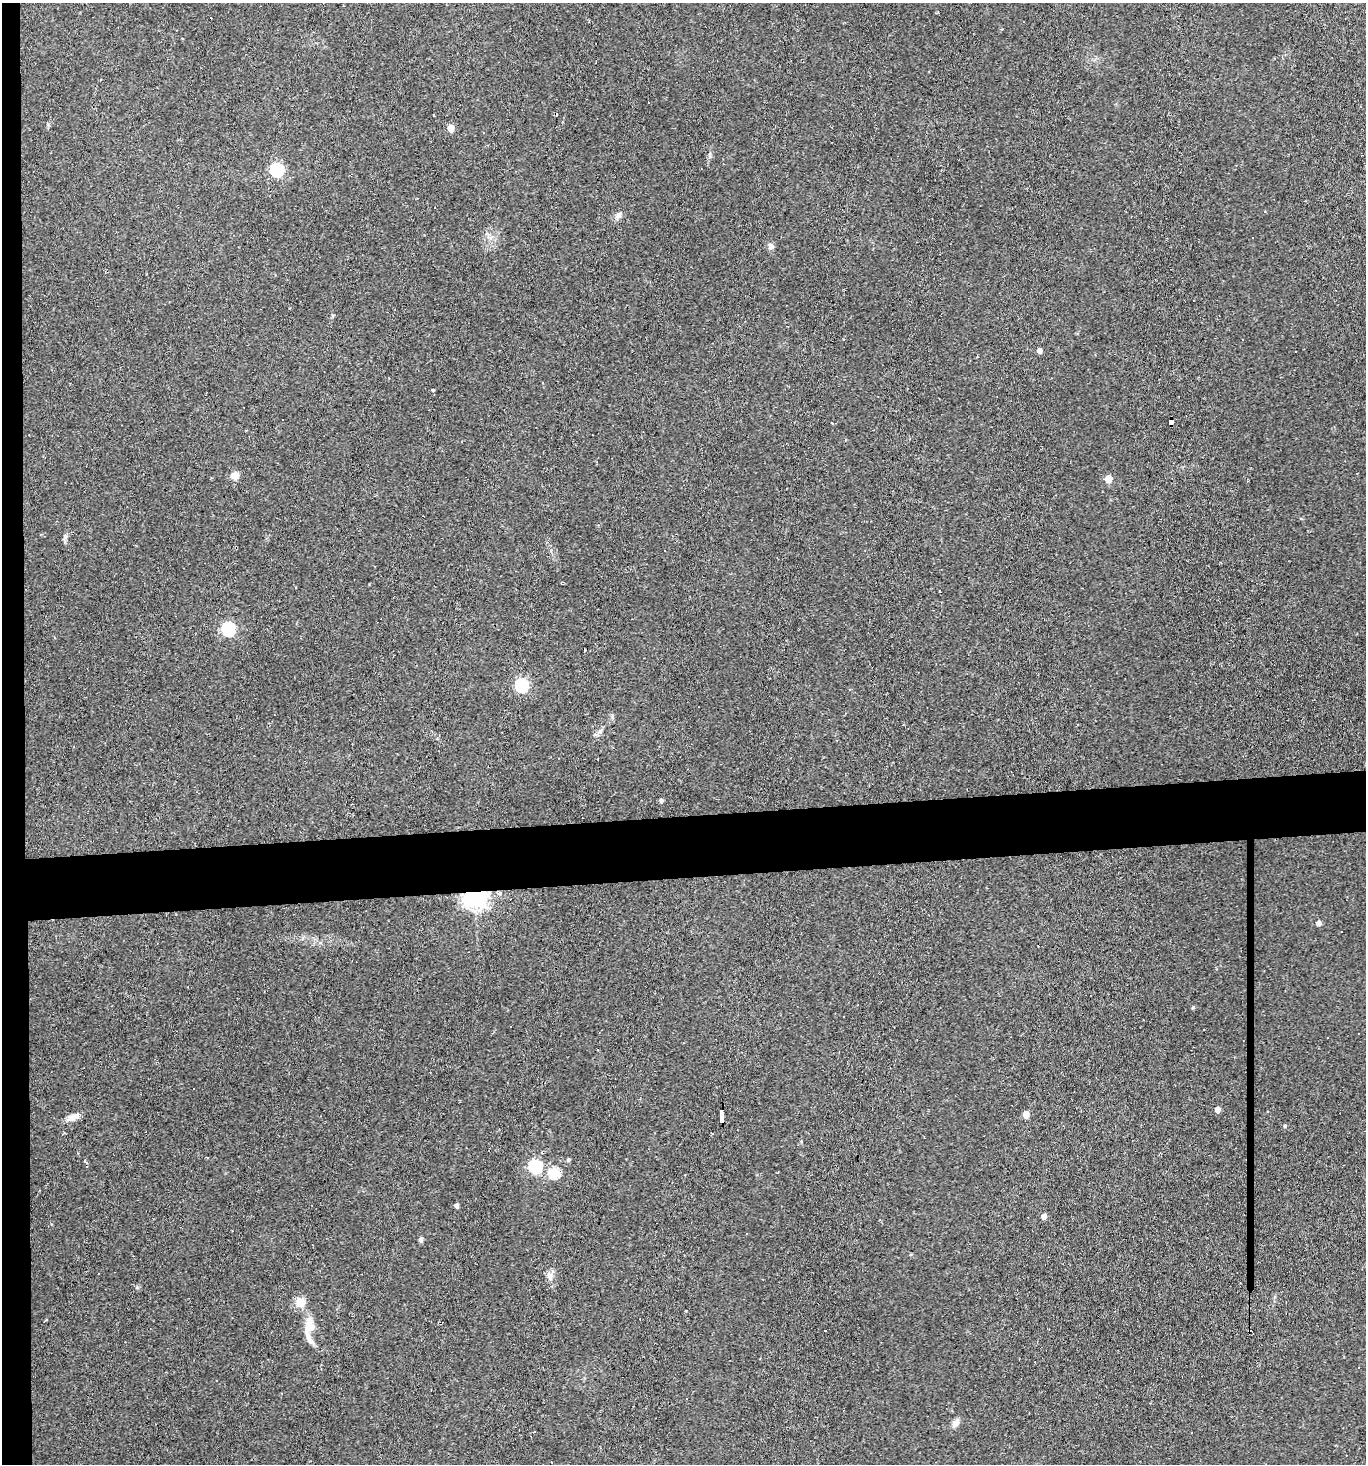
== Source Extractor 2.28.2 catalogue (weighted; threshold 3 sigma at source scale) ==
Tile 4 of 3 x 3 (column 1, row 2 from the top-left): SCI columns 124-1487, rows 1464-2925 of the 4364 x 4388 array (HDU 1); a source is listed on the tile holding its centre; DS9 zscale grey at full resolution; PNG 1368 x 1466 px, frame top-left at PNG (2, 3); no overlay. Shown black and unused: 6% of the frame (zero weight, under 2 of 3 exposures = <1% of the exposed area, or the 3 px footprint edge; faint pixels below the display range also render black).
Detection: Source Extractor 2.28.2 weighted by HDU 2 'WHT'; one run over the whole footprint, this tile lists its part. Background 0.0931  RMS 0.0063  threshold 0.0285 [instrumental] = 3 sigma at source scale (4.5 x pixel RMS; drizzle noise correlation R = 1.50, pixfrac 1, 0.05/0.05 arcsec/px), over >= 5 px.
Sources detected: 62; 18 cosmic-ray / hot-pixel residue — not listed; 1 inside a brighter listed object's ellipse — not listed separately; the other 43 listed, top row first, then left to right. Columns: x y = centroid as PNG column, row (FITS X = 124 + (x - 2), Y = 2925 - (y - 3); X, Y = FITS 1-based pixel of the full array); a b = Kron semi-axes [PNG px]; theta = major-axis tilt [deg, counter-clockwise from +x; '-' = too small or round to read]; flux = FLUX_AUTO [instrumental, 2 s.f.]
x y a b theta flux
451 128 5 4 - 9
277 170 6 6 - 80
618 215 10 7 61 2.6
771 246 8 7 - 2.2
1242 339 3 3 - 1.1
1039 350 5 4 - 3
433 390 3 3 - 3
1171 422 6 4 -88 46
832 423 3 2 - 0.46
235 475 12 8 7 3.6
1108 479 5 5 - 10
65 538 12 4 63 1.5
665 551 3 3 - 1.3
940 591 3 2 - 0.54
228 629 6 6 - 100
584 650 3 3 - 1.3
522 685 6 6 - 84
850 690 3 3 - 0.89
661 800 5 4 - 1.6
500 893 6 5 - 1.4
476 897 7 7 - 480
1319 923 5 4 - 3.1
1341 931 2 2 - 0.56
1204 1029 3 2 - 1.2
1327 1037 3 2 - 0.5
1218 1110 5 5 - 3.7
1026 1114 5 4 - 8.3
73 1117 16 8 18 4.3
721 1117 13 3 -89 96
1285 1126 5 4 - 1
569 1159 4 4 - 1.1
85 1161 4 3 - 1
535 1166 6 6 - 80
554 1173 6 5 - 39
457 1205 4 4 - 1.9
1044 1216 4 4 - 3.8
421 1239 6 6 - 1.3
550 1276 11 10 - 3.3
300 1302 12 10 -49 7.1
46 1319 4 3 - 0.71
309 1327 16 14 88 8.4
956 1423 14 7 56 3.2
534 1432 3 2 - 0.62
Overlapping masked pixels (flux is a lower limit): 3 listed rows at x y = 1171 422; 476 897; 721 1117
Unlisted compact peaks at least as high as the median listed source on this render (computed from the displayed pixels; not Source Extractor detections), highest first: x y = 1193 1007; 137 1287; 600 731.